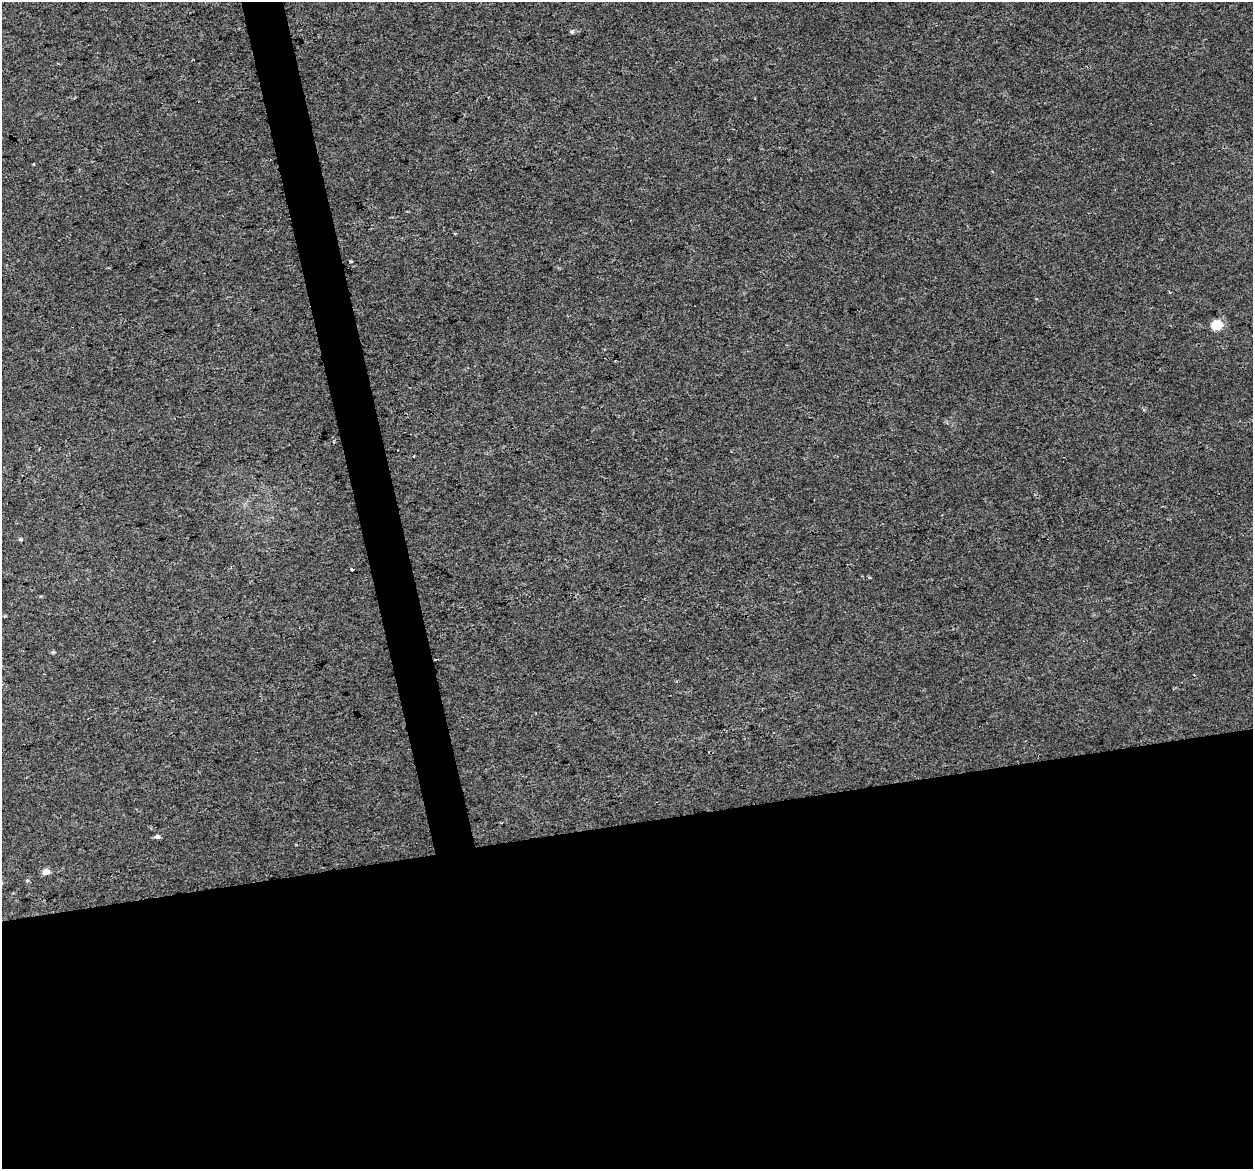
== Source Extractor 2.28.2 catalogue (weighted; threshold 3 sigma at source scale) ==
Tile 15 of 4 x 4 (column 3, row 4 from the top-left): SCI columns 2501-3751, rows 83-1249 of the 5001 x 4785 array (HDU 1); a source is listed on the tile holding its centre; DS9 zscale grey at full resolution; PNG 1255 x 1171 px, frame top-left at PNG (2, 2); no overlay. Shown black and unused: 32% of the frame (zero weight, under 2 of 3 exposures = <1% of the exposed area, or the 3 px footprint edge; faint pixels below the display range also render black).
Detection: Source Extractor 2.28.2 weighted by HDU 2 'WHT'; one run over the whole footprint, this tile lists its part. Background 0.00647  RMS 0.0062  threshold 0.028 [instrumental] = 3 sigma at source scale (4.5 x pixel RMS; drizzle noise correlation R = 1.50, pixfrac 1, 0.0396/0.0396 arcsec/px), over >= 5 px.
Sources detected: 10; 1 cosmic-ray / hot-pixel residue — not listed; the other 9 listed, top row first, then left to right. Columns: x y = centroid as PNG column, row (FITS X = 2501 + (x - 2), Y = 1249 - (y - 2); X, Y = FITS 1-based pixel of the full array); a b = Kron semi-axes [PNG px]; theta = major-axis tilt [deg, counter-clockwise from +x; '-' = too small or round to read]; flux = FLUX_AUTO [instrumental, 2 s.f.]
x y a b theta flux
572 31 6 5 - 0.97
351 261 3 3 - 3.2
1216 325 5 5 - 41
334 442 3 3 - 0.54
20 539 5 4 - 0.74
352 569 3 3 - 4.3
53 652 5 4 - 0.88
157 836 5 4 - 2
45 872 5 4 - 6.5